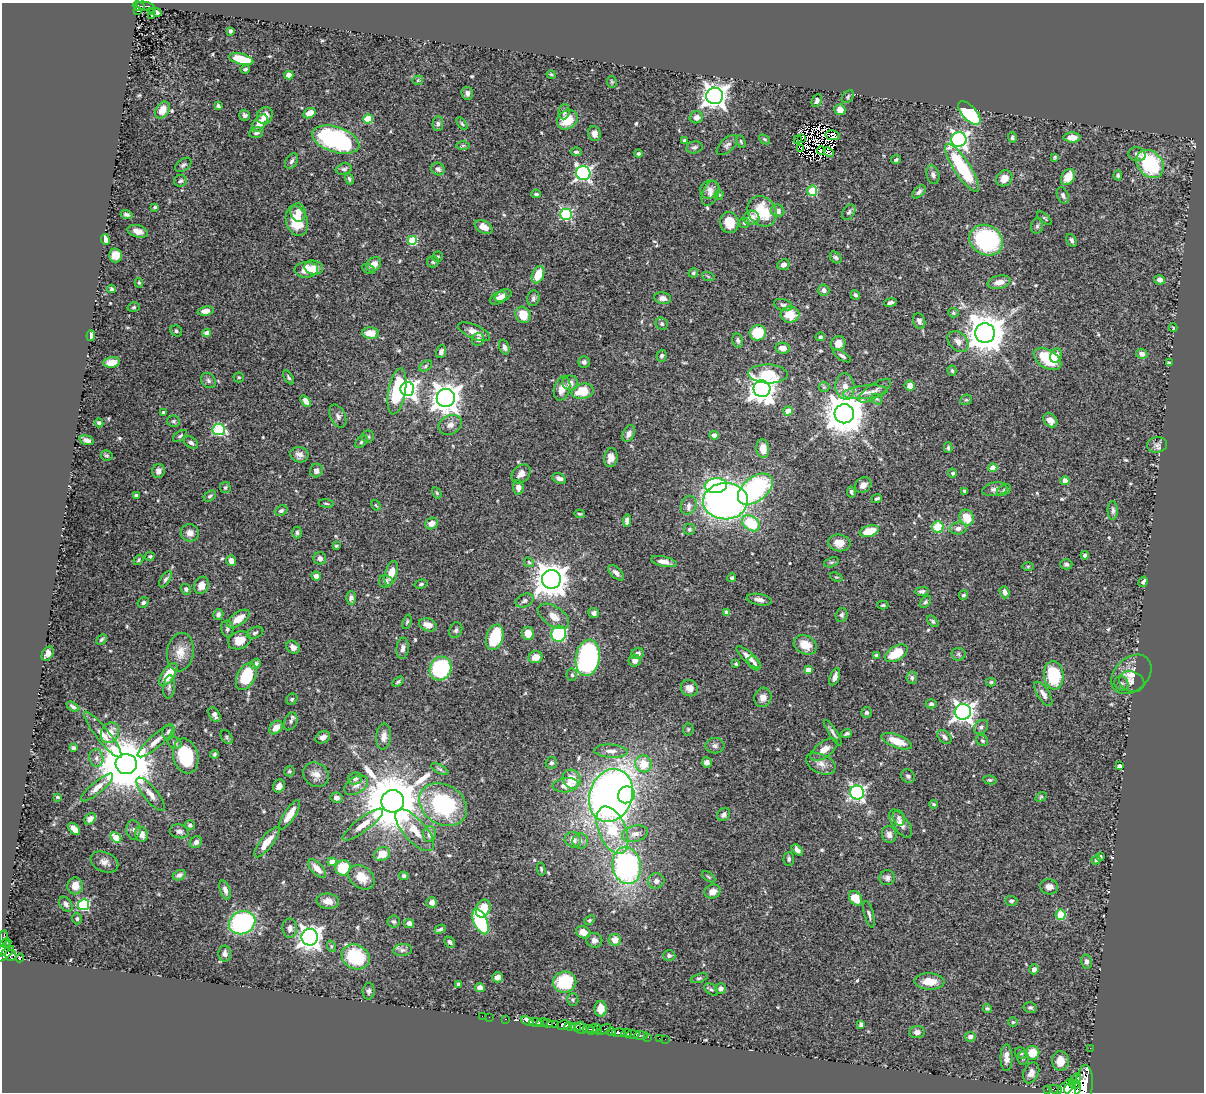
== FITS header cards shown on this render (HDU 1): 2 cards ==
NAXIS1  =                 1202
NAXIS2  =                 1090

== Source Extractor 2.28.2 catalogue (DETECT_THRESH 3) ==
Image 1202 x 1090 px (HDU 1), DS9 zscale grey, 1 PNG px = 1 image px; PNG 1206 x 1094 px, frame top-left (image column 1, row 1090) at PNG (2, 3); each listed source drawn as its Kron ellipse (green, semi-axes under 4 px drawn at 4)
Background 0.571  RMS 0.019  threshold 0.0562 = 3 sigma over >= 5 px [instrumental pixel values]
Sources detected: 573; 4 with non-positive FLUX_AUTO (blend fragments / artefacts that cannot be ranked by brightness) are neither listed nor drawn; of the other 569, the 500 brightest by FLUX_AUTO listed and drawn (69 fainter detections omitted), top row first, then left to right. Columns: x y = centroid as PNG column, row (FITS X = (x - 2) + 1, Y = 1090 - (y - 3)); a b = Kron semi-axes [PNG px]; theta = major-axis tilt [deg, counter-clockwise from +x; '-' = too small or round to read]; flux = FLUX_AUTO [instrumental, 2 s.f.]
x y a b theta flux
139 6 6 4 -24 89
145 6 9 3 -7 110
138 11 3 2 - 19
151 11 2 2 - 4.4
157 13 4 4 - 3.8
152 16 3 2 - 1.7
230 31 4 3 - 3
241 59 12 5 -15 41
245 69 5 4 - 2.5
289 75 4 4 - 22
551 75 5 3 - 1.7
418 80 5 5 - 1.6
612 82 6 5 - 1.8
467 93 6 5 - 4.4
715 96 8 8 - 1000
848 97 7 5 53 2.2
817 101 7 4 65 3.3
218 106 4 3 - 2.4
162 110 9 6 57 13
840 110 6 5 - 11
564 112 7 5 86 3.8
310 113 6 5 - 10
969 113 14 7 -48 110
245 115 5 5 - 3.4
265 115 9 7 59 9.7
696 117 7 6 - 6.5
368 119 4 4 - 45
567 120 11 9 35 29
260 123 10 6 51 13
438 124 7 5 88 3.3
462 124 7 4 -52 2.1
256 133 7 5 9 4.5
594 134 8 6 -70 8.1
833 135 7 4 -11 3.8
1012 138 5 4 - 2.7
1072 138 8 5 0 11
765 139 6 4 -40 2
798 139 2 2 - 1.6
802 139 4 2 - 2.9
336 140 24 12 -18 200
684 140 3 3 - 2.6
959 140 7 7 - 410
741 141 6 4 -64 1.9
463 145 6 4 1 1.9
727 145 13 6 42 4.8
694 147 8 6 12 3.5
801 148 3 2 - 3
821 150 4 3 - 1.8
576 152 5 4 - 2.7
829 152 5 3 - 3.4
638 154 4 4 - 2
1137 154 8 7 - 4.8
1055 157 4 3 - 1.8
896 159 5 4 - 2.1
291 161 8 5 58 3.8
1150 164 15 12 -48 100
183 165 9 5 37 3.2
962 168 28 8 -57 89
344 169 8 5 13 3.3
438 169 7 6 - 4.3
583 173 7 7 - 330
933 175 9 6 -75 4.8
1118 175 5 4 - 2.4
1068 177 9 6 56 17
1004 178 8 7 - 9.6
349 179 5 3 - 2.3
180 181 6 6 - 2.8
710 189 10 8 34 6.8
812 191 5 5 - 70
919 192 8 4 44 3.6
710 193 13 8 67 7.1
536 194 5 3 - 2.3
719 195 4 4 - 1.6
1063 195 8 5 -68 3.6
155 207 3 3 - 1.9
762 211 16 13 -51 46
778 211 7 6 - 7.2
298 212 9 7 -79 9
849 212 8 5 60 3.4
566 214 5 5 - 150
127 215 6 4 -14 3.3
751 218 8 7 - 11
1045 218 9 3 -40 1.6
297 221 15 10 -73 39
729 223 10 9 - 23
744 223 5 5 - 1.9
1037 226 8 6 75 2.8
484 227 9 6 -27 10
138 231 10 6 -16 8.5
105 239 5 4 - 7.1
412 240 5 5 - 52
986 240 17 14 -30 160
1072 240 7 4 -62 3.8
115 255 7 6 - 15
437 257 5 5 - 2.4
836 257 6 5 - 2.6
433 262 6 5 - 2.3
374 264 8 6 39 13
784 265 6 5 - 5.8
314 268 9 7 -15 14
368 269 7 4 -27 2.4
306 270 12 8 3 19
693 273 5 4 - 2
538 275 9 5 67 24
708 276 6 4 -20 1.8
1160 280 5 4 - 5.1
999 282 11 6 12 11
139 283 5 3 - 1.7
112 289 4 3 - 2.3
824 290 6 5 - 5.5
503 295 9 5 28 6.3
855 295 5 4 - 2.6
498 298 9 6 26 8
533 298 8 6 75 3.1
663 298 8 6 -10 6.1
890 303 6 3 9 3.6
783 305 9 5 -16 3.8
134 307 6 4 15 2.1
206 311 8 4 7 7.9
953 313 5 4 - 1.9
523 315 8 7 - 21
790 315 9 8 - 23
919 321 8 6 -68 4.3
662 324 6 5 - 2.4
1173 328 4 3 - 1.6
176 331 6 5 - 2.3
474 332 17 7 -24 11
207 333 4 4 - 8.6
371 333 8 5 -4 19
758 333 8 7 - 40
985 333 10 9 - 3600
91 336 5 3 - 5.9
820 337 5 4 - 2.4
478 339 6 6 - 5.8
738 340 7 5 -76 3.2
958 342 12 8 -46 8.4
838 343 8 7 - 10
504 347 7 5 -70 4.3
783 348 7 5 -8 10
441 352 6 5 - 4.7
1142 354 6 5 - 5.4
662 356 6 5 - 2.8
842 356 10 4 -32 3
1056 356 7 5 67 9.4
1047 359 15 9 -32 58
112 362 8 5 7 11
584 362 5 5 - 3.7
1169 363 4 4 - 3.5
425 366 7 5 30 2.4
952 371 5 4 - 1.7
768 374 20 9 -2 46
239 377 5 5 - 1.8
289 377 8 4 -57 2.4
208 381 8 6 -47 3.7
570 383 8 7 - 8.1
910 385 5 5 - 8.6
845 386 13 9 -84 12
824 387 5 5 - 1.9
562 388 12 7 73 12
407 389 7 7 - 480
762 389 8 8 - 1300
397 391 23 8 79 76
583 391 11 7 11 31
875 391 19 7 33 7.5
865 392 22 6 6 12
446 398 9 9 - 1600
877 399 6 4 -45 1.8
966 400 6 5 - 1.8
306 401 6 4 -51 8.5
788 411 4 4 - 22
163 412 3 3 - 1.9
844 414 10 9 - 4100
338 416 12 7 -65 5.4
1050 420 8 6 -47 9
173 421 6 5 - 2.5
99 423 4 3 - 2.6
450 425 12 9 26 8
219 430 6 5 - 120
629 434 9 5 65 6.3
714 435 4 4 - 5.5
180 436 8 4 36 2.5
368 436 6 6 - 2.6
87 440 7 4 -16 4.6
361 442 7 5 46 2.7
191 443 8 5 -33 4
1157 445 10 8 9 5.9
948 448 5 3 - 2.1
763 449 9 6 -83 16
107 455 6 5 - 2
299 455 9 7 -19 6.7
611 458 9 6 82 8.9
993 468 4 4 - 19
158 471 7 6 - 5.5
316 471 7 6 - 4.7
953 473 4 4 - 2.8
521 474 10 8 44 8.8
559 478 7 5 -27 5.3
1065 481 4 4 - 15
863 485 9 7 38 7.7
716 486 11 7 4 150
225 487 5 5 - 2.5
518 487 7 5 -85 7.2
755 489 20 12 38 200
995 489 12 7 10 6
1004 490 7 5 31 2.5
965 491 4 3 - 2.6
851 492 5 4 - 2.7
437 493 6 4 -60 1.7
136 495 4 4 - 2.2
210 496 7 4 36 2.5
877 498 5 3 - 2.7
725 501 22 18 2 640
326 503 7 3 -6 1.8
376 505 6 4 -57 1.7
689 505 9 7 64 6.3
1113 510 9 5 89 3.9
281 511 6 5 - 3
579 514 5 4 - 1.8
967 518 8 7 - 26
627 521 6 4 83 5.3
431 523 6 5 - 9.4
751 523 10 7 -35 60
938 527 5 5 - 36
958 528 8 6 7 6.3
689 529 5 5 - 2.3
869 531 10 5 17 28
190 533 9 8 - 8.2
297 533 6 4 89 2.3
839 543 11 8 -6 14
336 546 3 3 - 1.6
1085 555 4 4 - 3.7
150 556 5 4 - 2
320 558 6 6 - 5.4
138 560 6 4 52 1.6
231 561 5 4 - 6.7
529 562 5 4 - 1.8
664 562 13 5 -12 7.7
831 562 8 4 18 2.6
1066 564 6 5 - 3
1028 566 6 4 1 1.6
391 573 12 6 73 15
616 573 9 5 -45 6.2
316 576 5 4 - 5.2
836 577 7 4 -22 2
732 578 4 4 - 2.1
165 579 9 4 58 3
551 579 9 9 - 2400
386 581 7 6 - 3.9
1143 582 5 3 - 2.6
421 584 6 4 16 2.2
201 585 9 7 69 9.7
186 589 5 5 - 3.1
922 591 7 4 0 3.2
1004 592 6 4 -72 4.6
963 595 5 4 - 2.5
351 598 7 5 90 3.5
759 600 12 5 -10 6
524 601 9 6 26 3.7
143 602 6 5 - 2.6
925 602 7 4 51 2.3
883 605 5 3 - 1.9
726 612 4 4 - 4.2
594 613 5 5 - 4.3
218 615 5 5 - 4.2
842 615 7 6 - 3
554 616 17 10 -34 14
238 619 13 6 36 19
933 621 7 4 -45 2
407 622 7 4 71 2
428 625 9 6 -20 10
227 629 8 6 -82 3.4
456 630 8 6 71 3
255 633 9 5 23 3.1
528 633 6 6 - 18
559 634 8 7 - 120
495 637 13 8 72 70
101 639 5 4 - 2.6
239 640 11 8 18 20
805 645 12 9 -27 19
293 647 7 6 - 6.9
403 648 10 6 84 5.3
180 652 19 13 81 18
638 653 6 5 - 5.8
896 653 12 7 31 31
48 654 8 5 56 6.7
958 654 7 6 - 2.7
876 655 3 3 - 2.2
535 657 7 6 - 14
748 657 15 5 -42 11
588 658 18 12 81 270
635 661 6 6 - 8
754 663 8 5 -56 3.3
256 664 5 4 - 3.4
736 664 3 3 - 2.1
440 668 12 10 64 130
808 670 4 4 - 12
168 674 13 6 55 35
1131 674 23 16 43 20
572 675 6 5 - 3.1
1054 675 14 10 -84 55
246 676 15 9 62 61
835 677 9 4 67 6.7
912 678 6 5 - 2.8
1132 681 13 10 -20 6.5
398 682 6 4 32 2.2
991 682 5 4 - 2
1121 683 7 6 - 3.3
169 687 12 6 85 3.9
689 688 9 8 - 9.3
1043 694 14 6 -57 6.9
763 697 10 8 74 8
292 699 6 5 - 2.4
931 704 5 4 - 3.1
73 707 7 4 -28 2.8
867 712 5 5 - 3
963 712 8 8 - 710
214 715 8 5 -58 4.9
291 721 9 6 66 4
276 727 8 5 47 13
981 727 8 6 45 3.5
688 729 6 5 - 2.1
168 731 7 5 60 3.7
110 733 11 8 60 16
833 733 15 4 -58 4.3
847 734 6 3 21 2.5
103 735 29 6 -51 12
384 736 13 7 84 8.1
227 737 8 5 -54 2.4
323 737 8 5 26 6.8
944 737 8 5 -46 4
982 740 6 5 - 2.5
156 741 23 6 41 11
897 741 16 6 -20 22
175 743 7 5 -16 2.8
715 746 9 8 - 4.9
73 748 4 4 - 2.8
824 750 16 7 36 13
611 751 17 6 -3 8.8
214 754 4 4 - 2.3
186 756 18 12 -75 69
96 758 9 7 -82 4.7
707 762 5 5 - 4.8
551 763 6 5 - 3.2
126 764 10 10 - 8100
643 764 8 8 - 28
821 764 15 9 -24 10
1119 766 4 4 - 6
440 769 9 4 -27 2.4
289 771 5 5 - 2.1
316 775 13 11 -37 10
908 776 7 6 - 4
355 779 7 6 - 4.1
572 779 10 9 - 21
990 780 6 4 -9 2.3
356 785 13 8 31 8.2
566 785 13 7 7 17
279 786 7 5 63 7.7
97 787 20 5 40 8.2
857 793 7 7 - 310
151 794 21 7 -51 10
611 795 27 21 70 910
626 795 9 8 - 98
57 797 3 3 - 1.7
1041 797 6 4 31 1.6
336 798 6 5 - 4.7
393 801 11 11 - 11000
934 804 4 3 - 1.8
443 805 25 19 -32 130
290 815 17 5 56 16
723 815 7 6 - 4
899 818 8 5 -72 3.8
90 819 6 5 - 7.6
901 823 16 7 -54 9.1
190 825 5 5 - 3.6
363 825 25 7 37 15
74 829 7 4 -46 9.1
133 830 9 7 -86 4.3
415 830 26 11 -49 23
612 830 25 13 -67 72
179 831 9 7 -13 5.5
141 834 7 6 - 10
429 834 8 6 80 5.7
635 834 13 8 14 9
889 835 8 7 - 6.3
116 837 6 4 -41 33
573 840 8 7 - 10
580 841 8 7 - 5.5
196 842 6 5 - 5.2
267 842 18 6 52 17
797 850 6 4 -49 5.1
382 854 8 6 26 18
1100 856 3 3 - 1.7
789 859 7 5 88 3.5
1096 860 5 4 - 2.4
104 862 14 9 -24 7.8
332 862 4 4 - 9.3
627 866 18 14 -82 280
317 868 11 5 -46 12
343 868 7 7 - 37
541 869 6 4 -76 1.8
179 875 7 5 27 4.8
404 876 5 4 - 3.1
361 877 14 10 -38 21
709 877 7 3 -35 1.6
887 878 8 7 - 4.5
656 881 8 7 - 5.3
75 886 8 7 - 11
1049 887 9 7 -11 8.7
225 890 10 5 -71 5.4
712 892 8 6 24 8.8
855 898 8 6 -54 27
328 901 11 7 -6 11
1011 901 6 5 - 2.9
432 902 5 5 - 5.2
66 904 8 5 -52 3.9
83 905 5 5 - 130
483 909 9 7 63 26
869 914 14 4 -75 4
1061 915 5 5 - 69
77 919 6 4 88 2.7
589 920 5 4 - 1.9
394 922 6 6 - 2.4
481 922 13 6 -67 130
242 923 13 11 24 180
409 923 5 4 - 5.3
290 928 9 7 -88 6
440 929 6 4 26 3.3
583 932 7 5 -25 12
310 937 8 8 - 910
3 938 8 4 83 67
594 940 8 7 - 5.7
615 940 6 6 - 14
450 942 6 5 - 3.4
6 943 6 4 25 160
331 946 6 4 -72 1.6
4 949 9 4 50 430
403 950 9 6 7 4.2
6 954 10 4 42 510
225 954 8 6 -88 5.4
11 955 5 5 - 220
669 956 6 5 - 2.3
356 957 14 12 -27 80
20 958 4 3 - 150
1086 962 7 5 -78 4.1
1034 969 5 4 - 5.2
497 977 5 5 - 6.4
699 978 9 4 18 2.5
565 982 11 10 - 61
929 982 15 8 -2 20
458 984 4 3 - 2.7
480 988 5 4 - 9.9
721 988 5 5 - 4.5
711 989 8 5 -38 2.5
369 991 8 6 86 3.8
573 999 6 5 - 2.2
987 1008 4 4 - 2.2
1030 1008 6 5 - 2.4
601 1009 8 6 -89 16
482 1016 2 2 - 5
489 1017 2 2 - 5.5
505 1019 3 2 - 14
527 1021 7 3 -19 180
535 1022 6 3 -9 140
1013 1022 4 4 - 1.7
542 1023 6 3 9 450
548 1023 5 3 - 360
861 1024 4 4 - 3.8
556 1025 4 3 - 150
563 1025 6 4 13 570
569 1027 5 3 - 350
576 1027 5 4 - 73
581 1028 6 5 - 310
588 1029 5 2 - 170
592 1029 6 4 44 200
598 1029 5 4 - 210
604 1029 7 3 34 130
611 1032 4 3 - 37
917 1032 8 6 1 6
619 1033 7 3 5 540
626 1033 5 4 - 220
633 1034 6 3 2 290
641 1035 7 3 0 71
648 1037 3 2 - 27
970 1037 5 5 - 5
659 1038 2 2 - 15
665 1039 2 2 - 9.2
1090 1048 2 2 - 7
1021 1053 6 5 - 2.3
1032 1053 7 7 - 22
1006 1058 13 6 -90 9
1023 1058 7 5 86 2.7
1060 1061 9 8 - 15
1031 1073 11 7 65 6.6
1075 1079 7 4 44 210
1075 1084 5 3 - 710
1084 1085 20 9 85 3300
1066 1088 11 5 47 1500
1047 1089 2 2 - 12
1055 1089 7 3 -20 220
1073 1089 8 7 - 1600
At the frame edge (FLAGS 8, measured only in part): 2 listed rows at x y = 4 949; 1084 1085
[69 fainter detections neither listed nor drawn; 4 non-positive-flux detections neither listed nor drawn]